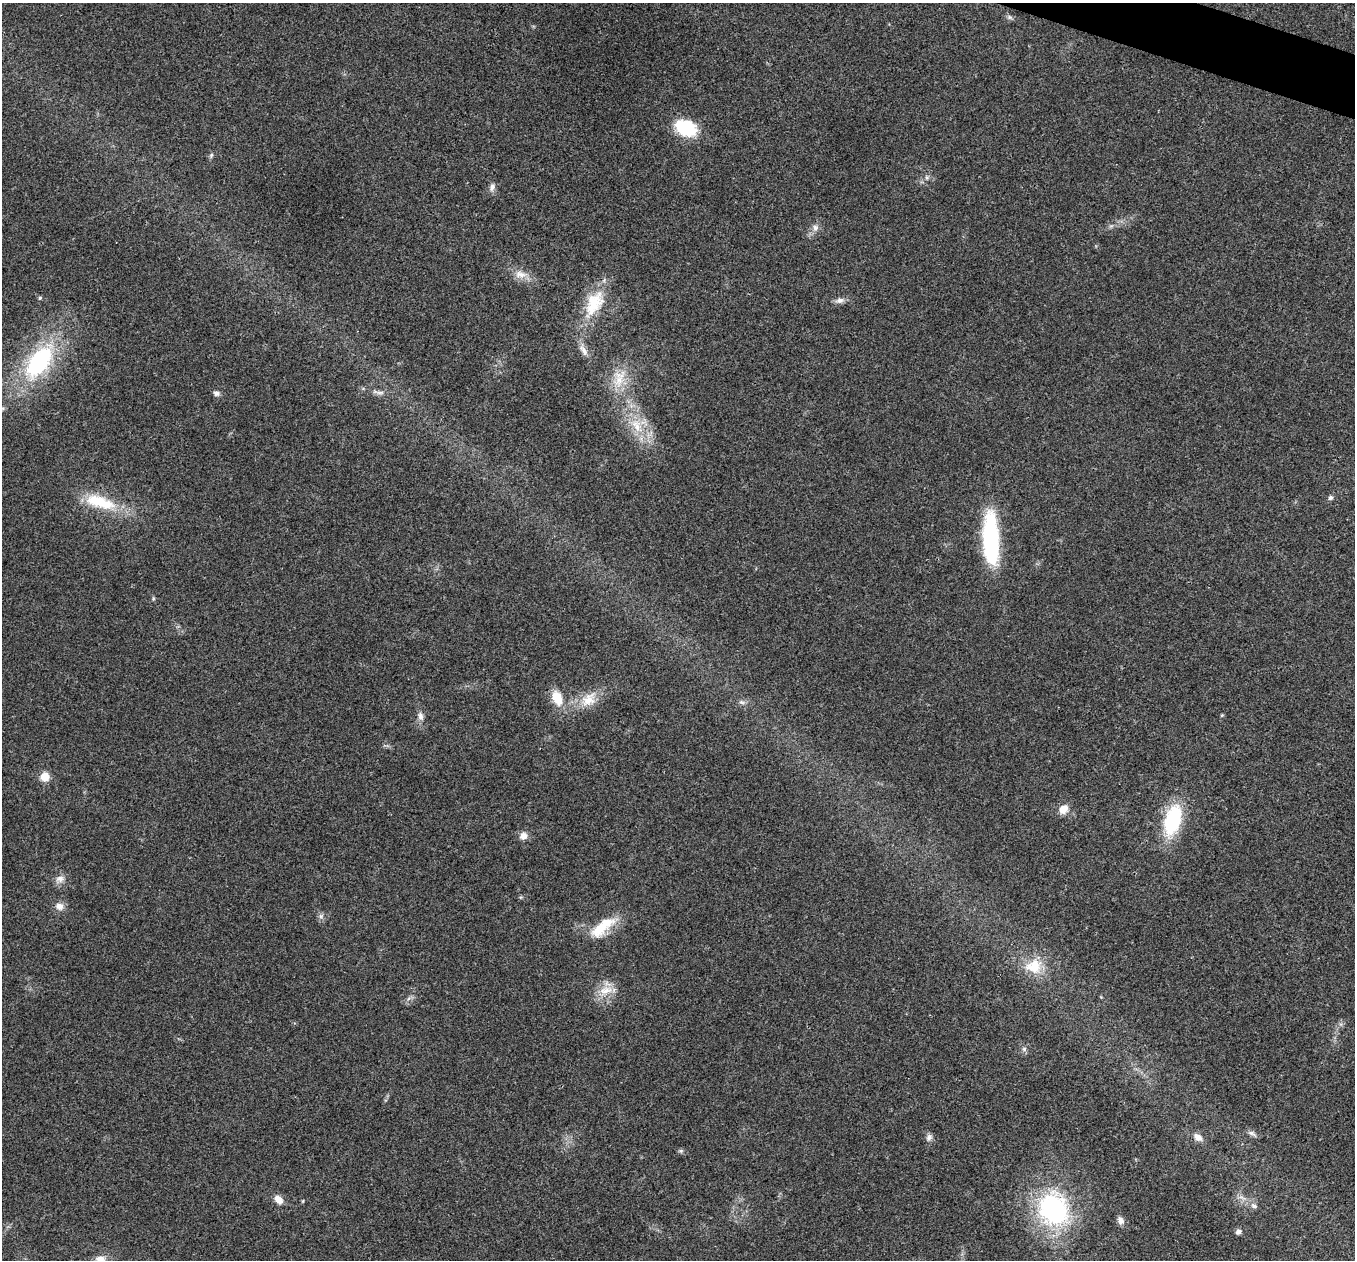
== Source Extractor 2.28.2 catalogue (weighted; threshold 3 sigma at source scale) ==
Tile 10 of 4 x 4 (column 2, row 3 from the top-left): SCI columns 1358-2710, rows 1524-2781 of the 5418 x 5432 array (HDU 1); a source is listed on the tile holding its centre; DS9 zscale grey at full resolution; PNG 1357 x 1262 px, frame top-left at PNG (2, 3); no overlay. Shown black and unused: <1% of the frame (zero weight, under 3 of 4 exposures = <1% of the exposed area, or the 3 px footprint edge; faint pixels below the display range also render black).
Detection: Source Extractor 2.28.2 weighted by HDU 2 'WHT'; one run over the whole footprint, this tile lists its part. Background 0.0191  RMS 0.0045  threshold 0.0204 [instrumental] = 3 sigma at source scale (4.5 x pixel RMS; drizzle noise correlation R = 1.50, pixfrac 1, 0.05/0.05 arcsec/px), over >= 5 px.
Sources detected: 45; all 45 listed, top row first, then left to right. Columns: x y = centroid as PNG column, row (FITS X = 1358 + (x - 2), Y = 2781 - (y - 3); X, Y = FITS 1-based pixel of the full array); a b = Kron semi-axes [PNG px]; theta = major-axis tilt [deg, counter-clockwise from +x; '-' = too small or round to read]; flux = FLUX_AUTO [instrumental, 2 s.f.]
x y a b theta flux
1009 17 6 6 - 0.98
686 128 22 15 -24 24
211 155 7 5 82 0.84
927 177 6 5 - 0.95
492 187 11 7 73 2
815 228 9 8 - 2.1
520 274 17 11 -5 4.8
40 298 5 4 - 0.63
840 300 13 7 10 2.1
594 304 40 22 62 19
584 350 18 8 -60 3.3
39 362 48 25 53 50
619 380 27 13 67 10
216 393 9 7 -24 1.5
380 393 13 4 0 1.6
637 426 24 13 -60 12
1330 497 6 5 - 1.1
100 502 46 16 -17 20
991 539 53 15 -87 53
557 698 18 11 -65 9.2
589 699 25 17 41 9.4
742 702 9 4 -22 1.2
1222 715 5 4 - 0.43
420 716 12 7 -78 2.3
45 777 9 9 - 5.5
1063 809 10 8 50 5.2
1173 820 34 17 74 33
524 836 9 9 - 3
60 879 13 9 5 2.8
59 906 11 9 -30 2.9
321 916 7 6 - 1.2
602 927 38 14 40 14
1034 966 22 19 15 11
606 990 22 11 18 7.1
1024 1049 6 6 - 1.1
1252 1133 13 5 -29 1.4
929 1137 10 7 62 1.6
1198 1137 11 8 -39 3
681 1151 6 5 - 0.8
278 1199 11 8 -42 3.9
1254 1206 9 6 -39 1.5
1053 1209 34 29 -68 73
1120 1220 11 8 -56 2.1
1238 1232 7 6 - 1.5
100 1259 14 10 -11 4.4
Isophote crosses this tile's border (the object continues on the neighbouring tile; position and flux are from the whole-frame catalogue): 1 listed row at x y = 100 1259